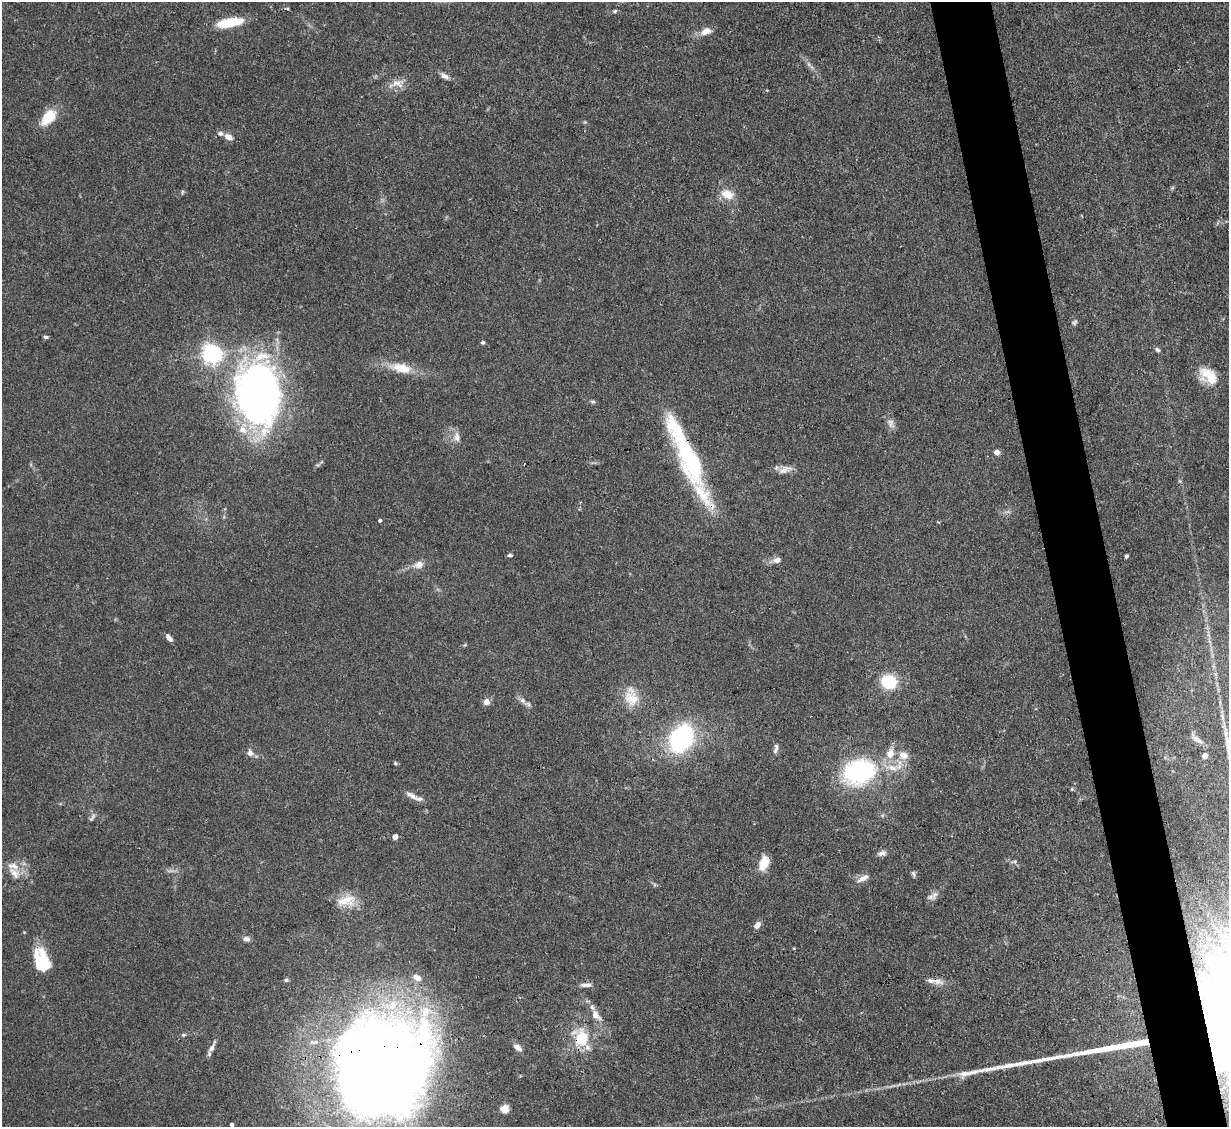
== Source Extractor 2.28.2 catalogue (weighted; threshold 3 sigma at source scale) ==
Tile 6 of 4 x 4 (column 2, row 2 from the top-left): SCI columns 1228-2454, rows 2501-3625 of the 4908 x 4884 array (HDU 1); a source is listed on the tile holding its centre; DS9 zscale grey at full resolution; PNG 1231 x 1129 px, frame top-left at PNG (2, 2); no overlay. Shown black and unused: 5% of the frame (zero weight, under 3 of 4 exposures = <1% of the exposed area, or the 3 px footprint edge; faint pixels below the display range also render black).
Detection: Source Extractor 2.28.2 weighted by HDU 2 'WHT'; one run over the whole footprint, this tile lists its part. Background 0.11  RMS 0.004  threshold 0.0182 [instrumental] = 3 sigma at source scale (4.5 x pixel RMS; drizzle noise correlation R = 1.50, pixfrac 1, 0.05/0.05 arcsec/px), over >= 5 px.
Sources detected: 82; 2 inside a brighter object's white glare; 3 long thin detections or spike segments (spike, bleed or trail) — not listed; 5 inside a brighter listed object's ellipse — not listed separately; the other 72 listed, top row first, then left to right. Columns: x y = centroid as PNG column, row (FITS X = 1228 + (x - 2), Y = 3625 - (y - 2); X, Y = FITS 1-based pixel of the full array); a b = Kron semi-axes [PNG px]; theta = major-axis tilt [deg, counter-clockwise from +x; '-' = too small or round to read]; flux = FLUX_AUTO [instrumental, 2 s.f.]
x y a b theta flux
615 11 6 4 23 0.6
230 23 27 9 11 13
706 31 13 8 22 3.7
808 64 7 4 -70 0.92
445 76 12 6 -26 1.9
397 84 20 10 -10 4.1
48 117 17 10 49 12
220 133 6 6 - 1.2
229 137 9 6 -24 3.1
1172 188 6 4 71 0.54
182 192 6 4 72 0.55
727 194 15 10 -17 5.9
1074 322 8 5 40 0.84
46 337 6 4 -16 0.74
483 342 5 5 - 0.67
1158 350 8 5 -48 0.92
212 354 7 7 - 220
401 368 30 13 -12 9.2
1209 376 28 14 -43 9.6
258 393 64 43 -85 200
592 402 8 4 -1 0.7
891 423 14 9 -70 2.3
457 437 14 9 -84 2.9
997 452 4 4 - 3.2
687 455 77 16 -65 69
783 470 15 8 28 2.9
1180 481 5 4 - 0.53
380 520 4 3 - 0.81
510 555 6 4 0 0.73
1126 556 4 3 - 0.66
777 560 10 7 15 2.2
419 565 14 9 16 3.3
169 638 9 5 -50 1.8
889 682 13 11 -15 19
631 698 25 18 -58 9
522 700 8 7 - 1.7
486 702 6 6 - 2.8
681 738 25 18 62 57
1197 740 18 6 -33 2.6
776 749 13 5 79 1.5
250 753 9 7 -72 1.9
890 753 15 11 73 5.3
903 755 14 10 -18 4
1205 756 4 4 - 4.2
395 763 4 4 - 0.58
859 772 33 26 20 49
1072 789 5 3 - 0.39
411 795 21 6 -28 2.7
92 817 14 4 56 1.1
395 837 4 4 - 2.5
882 853 12 7 18 1.7
764 863 16 9 72 6.8
14 873 19 12 -42 5
913 874 8 5 -61 0.9
863 878 17 7 30 2.5
931 897 12 7 -5 1.8
346 900 28 14 9 7.8
757 925 8 6 44 2.2
246 939 10 6 -7 1.5
45 963 35 12 -75 12
417 978 10 7 -35 3.2
286 980 6 5 - 0.64
937 981 18 8 -16 2.9
586 985 15 5 3 1.9
595 1015 14 9 -53 3.7
183 1035 6 5 - 0.61
582 1038 23 17 86 14
212 1047 19 5 62 2.2
517 1047 12 6 -33 2.1
382 1072 93 69 57 640
505 1109 5 5 - 13
232 1124 3 3 - 0.91
Overlapping masked pixels (flux is a lower limit): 3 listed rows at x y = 687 455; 582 1038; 382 1072
Isophote crosses this tile's border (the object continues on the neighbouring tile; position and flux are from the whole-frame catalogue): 1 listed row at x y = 382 1072